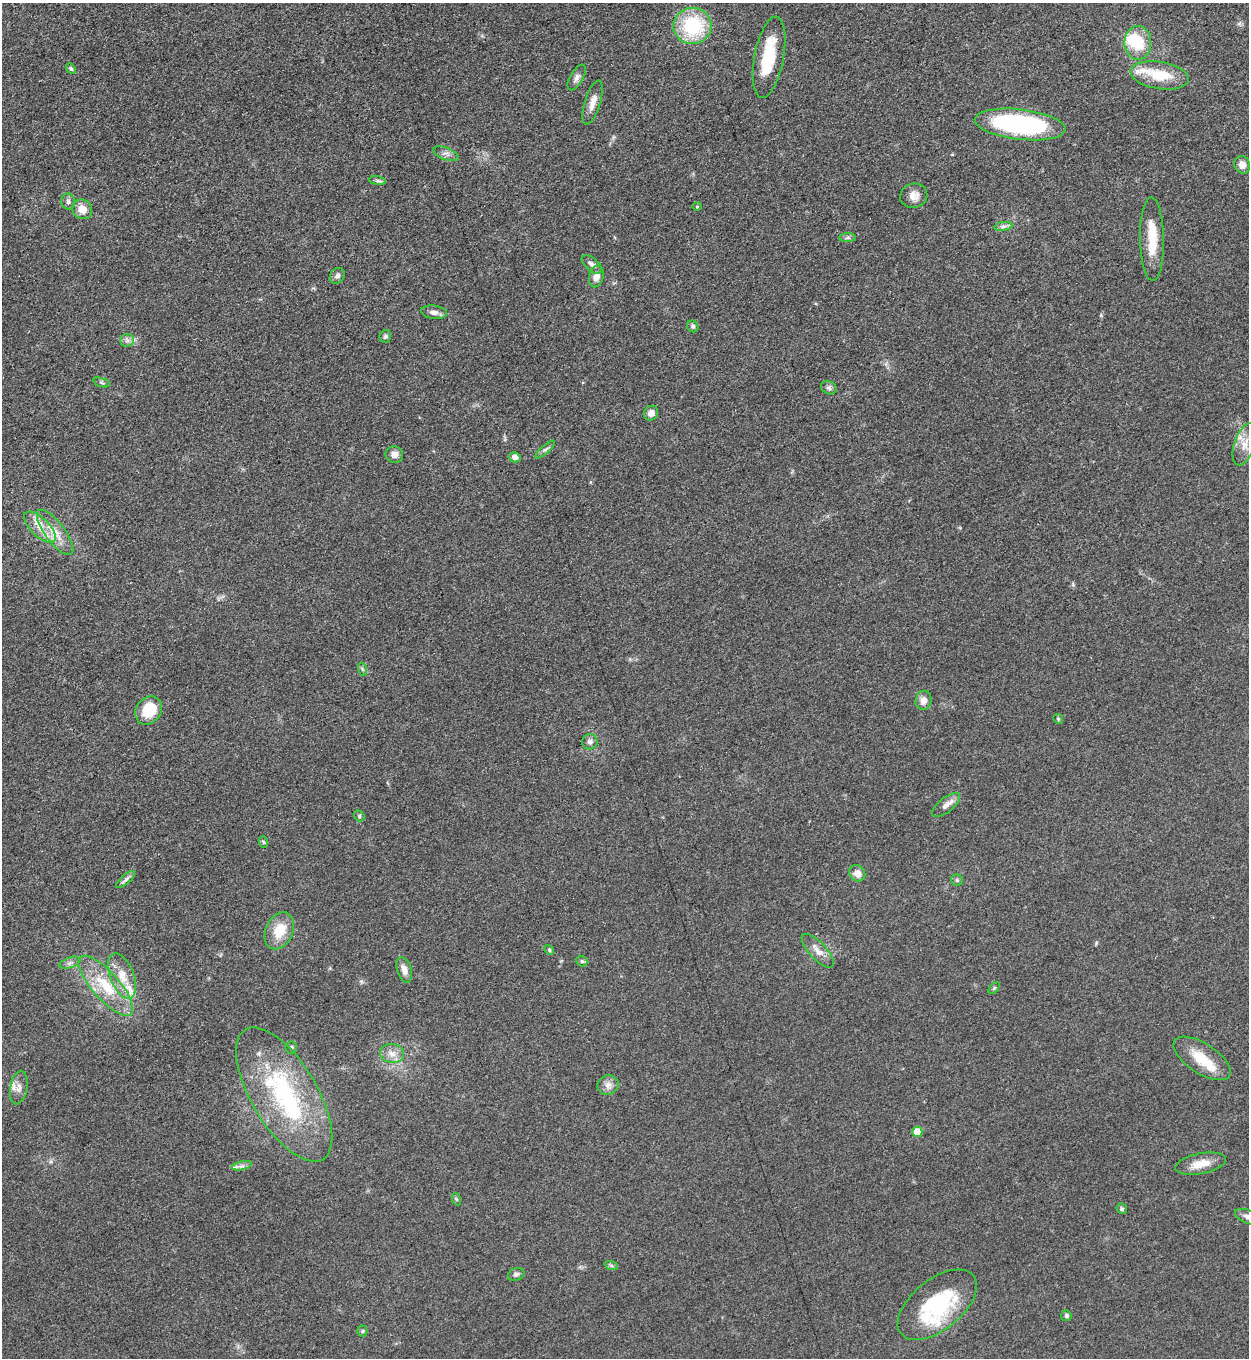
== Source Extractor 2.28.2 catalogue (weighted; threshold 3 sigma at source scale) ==
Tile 11 of 4 x 4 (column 3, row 3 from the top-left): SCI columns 2779-4025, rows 1366-2721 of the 5428 x 5440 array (HDU 1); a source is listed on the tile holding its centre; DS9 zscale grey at full resolution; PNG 1251 x 1360 px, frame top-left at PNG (2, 3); each listed source drawn as its Kron ellipse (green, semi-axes under 4 px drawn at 4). Shown black and unused: <1% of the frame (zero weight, under 3 of 5 exposures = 1% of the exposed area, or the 3 px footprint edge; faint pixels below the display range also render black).
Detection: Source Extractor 2.28.2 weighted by HDU 2 'WHT'; one run over the whole footprint, this tile lists its part. Background 0.0613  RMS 0.0059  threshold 0.0265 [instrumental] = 3 sigma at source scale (4.5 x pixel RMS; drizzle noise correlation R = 1.50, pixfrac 1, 0.05/0.05 arcsec/px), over >= 5 px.
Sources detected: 80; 4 inside a brighter object's white glare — neither listed nor drawn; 5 inside a brighter listed object's ellipse — not listed separately; the other 71 listed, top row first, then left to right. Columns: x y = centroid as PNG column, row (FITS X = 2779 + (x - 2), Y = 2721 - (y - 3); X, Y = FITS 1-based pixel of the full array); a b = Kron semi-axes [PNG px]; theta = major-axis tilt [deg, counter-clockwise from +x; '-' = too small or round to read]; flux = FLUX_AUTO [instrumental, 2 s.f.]
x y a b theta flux
692 26 19 18 - 43
1138 43 17 13 -89 19
769 57 41 14 79 27
71 68 6 4 -49 0.94
1160 75 29 13 -9 20
577 77 14 6 60 2.6
593 102 23 8 73 5.5
1020 124 45 15 -6 94
446 154 13 6 -22 2.7
1242 165 9 7 -63 4.4
377 181 8 4 -9 1.2
914 196 14 12 19 5
68 202 8 7 - 1.9
697 206 5 3 - 0.51
82 209 10 9 - 6.7
1003 226 9 4 9 1.7
847 238 8 4 1 1.3
1152 239 42 12 -89 16
592 264 12 6 -41 2.6
337 276 8 7 - 2
596 276 11 7 73 4.9
434 312 13 6 -7 2.9
693 326 6 5 - 1.4
385 336 6 6 - 1.3
127 340 7 6 - 2
101 382 8 3 -19 0.96
829 388 8 6 -24 1.5
651 413 8 7 - 3.9
1245 444 22 10 71 7.6
545 450 12 3 41 1.4
394 455 9 8 - 3.8
515 457 6 5 - 2.8
40 527 20 9 -44 8.7
55 532 27 10 -53 10
362 669 7 4 -70 1.1
923 700 10 8 77 4.2
149 710 15 12 54 18
1058 719 5 4 - 0.86
590 742 8 7 - 2.4
946 805 17 7 38 3.8
359 816 6 5 - 0.9
263 842 6 3 -70 0.74
857 873 8 7 - 4.7
126 879 12 4 41 2
957 880 5 5 - 1.1
279 931 19 13 64 14
549 950 5 4 - 0.84
818 951 21 8 -47 5.6
582 961 6 5 - 1.1
70 963 11 5 19 2.1
404 970 13 7 -72 4.4
122 976 24 12 -69 12
106 986 38 13 -49 24
994 988 7 3 53 0.78
291 1048 6 5 - 1.3
392 1053 12 9 -13 4.8
1202 1058 32 15 -33 17
608 1085 10 10 - 3.7
19 1088 17 8 79 4.6
284 1094 76 33 -59 88
917 1132 5 5 - 11
1201 1164 26 10 11 9
242 1166 10 4 12 2
456 1199 6 4 -71 0.79
1122 1209 5 5 - 1.1
1248 1217 13 6 -21 3
611 1265 7 4 -20 1.1
516 1274 8 6 18 1.6
937 1305 46 25 39 52
1066 1316 5 5 - 1.5
362 1331 5 5 - 0.91
Isophote crosses this tile's border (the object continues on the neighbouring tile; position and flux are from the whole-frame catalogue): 1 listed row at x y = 1248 1217